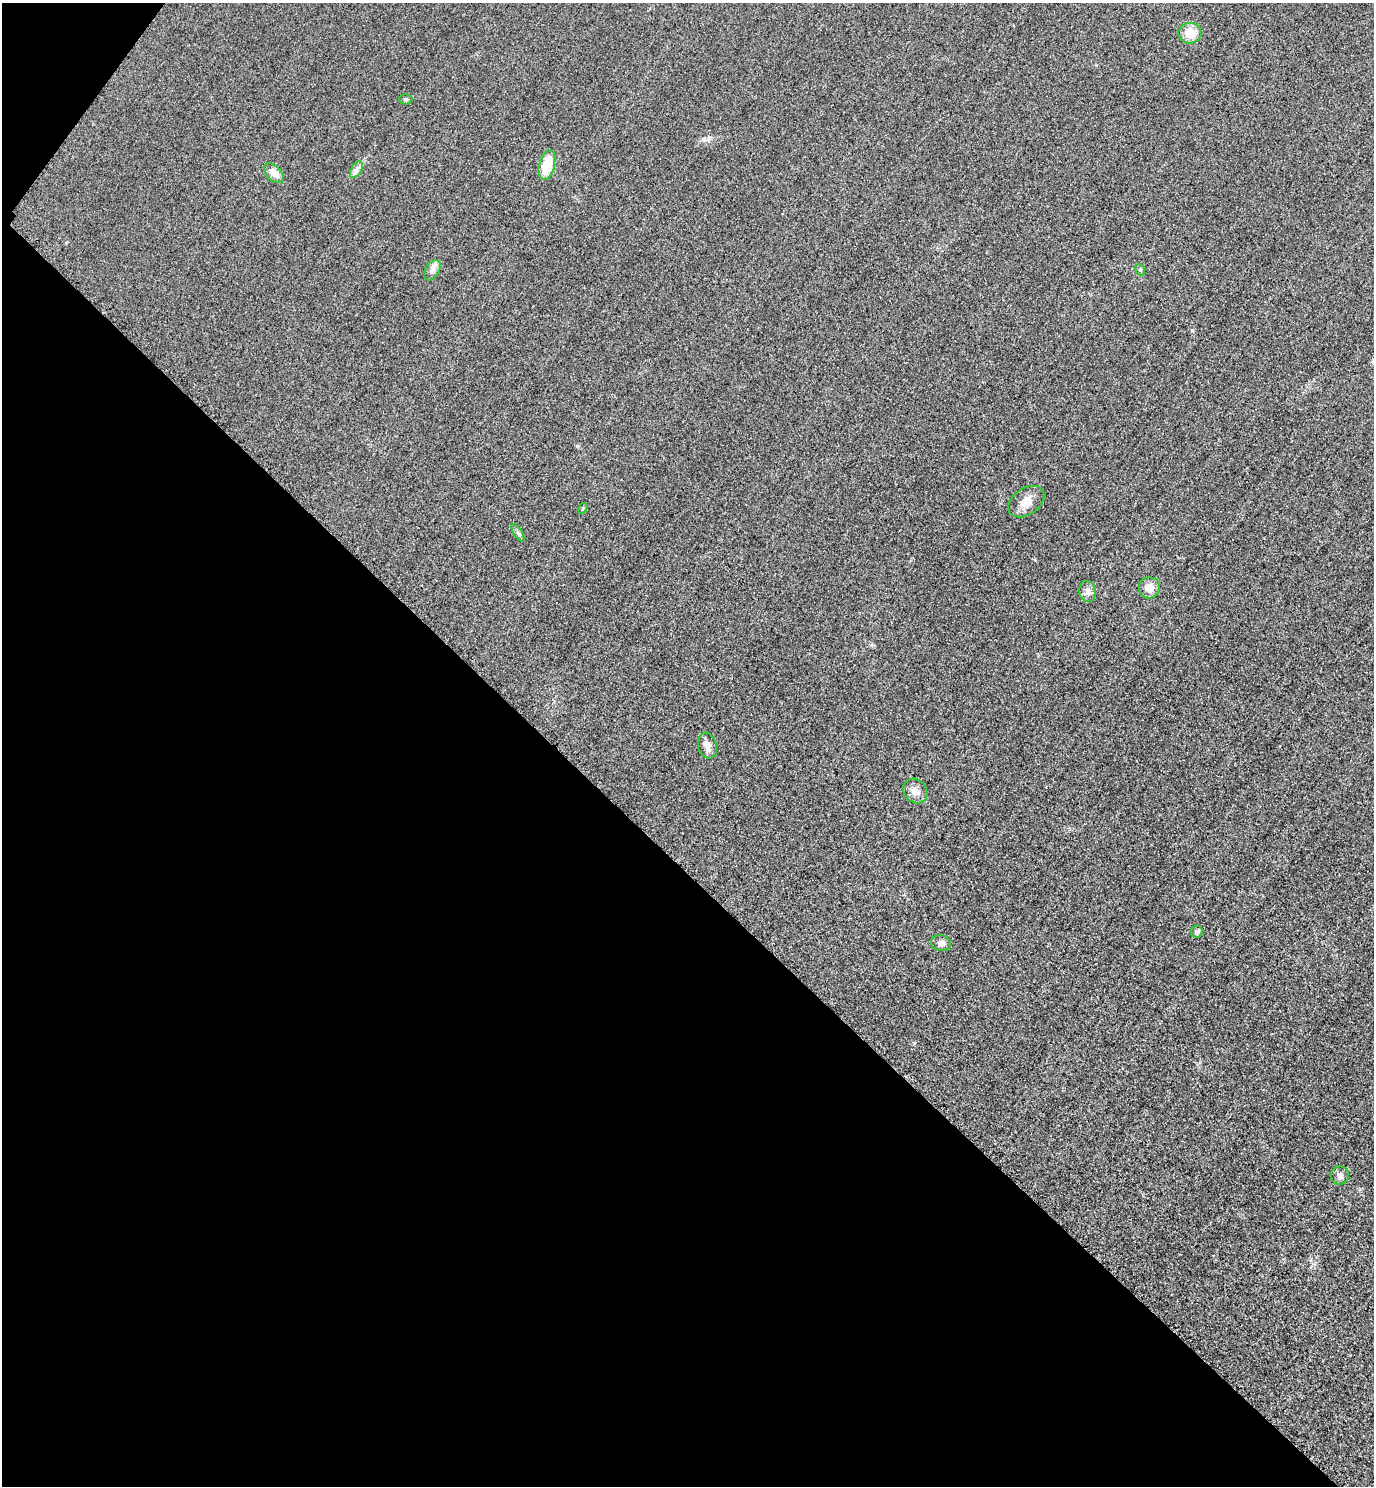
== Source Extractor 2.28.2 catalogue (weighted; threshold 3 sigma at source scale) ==
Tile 9 of 4 x 4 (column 1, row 3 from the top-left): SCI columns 325-1696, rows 1514-2997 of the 5996 x 5993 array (HDU 1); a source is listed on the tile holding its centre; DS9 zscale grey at full resolution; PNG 1376 x 1488 px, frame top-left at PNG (2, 3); each listed source drawn as its Kron ellipse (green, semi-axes under 4 px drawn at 4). Shown black and unused: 42% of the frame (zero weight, under 3 of 4 exposures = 3% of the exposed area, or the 3 px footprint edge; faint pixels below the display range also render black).
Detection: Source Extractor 2.28.2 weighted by HDU 2 'WHT'; one run over the whole footprint, this tile lists its part. Background 0.0504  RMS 0.017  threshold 0.0749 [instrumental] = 3 sigma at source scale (4.5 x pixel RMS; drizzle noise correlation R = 1.50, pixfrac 1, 0.05/0.05 arcsec/px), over >= 5 px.
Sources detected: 17; all 17 listed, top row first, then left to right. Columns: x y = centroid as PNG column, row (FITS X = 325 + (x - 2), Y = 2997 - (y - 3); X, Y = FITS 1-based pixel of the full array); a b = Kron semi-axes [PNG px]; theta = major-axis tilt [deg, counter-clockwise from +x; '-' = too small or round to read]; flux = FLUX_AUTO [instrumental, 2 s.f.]
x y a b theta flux
1190 33 11 10 - 25
406 99 7 5 -1 2.8
547 165 15 8 76 52
356 170 9 5 58 5.4
274 173 12 7 -45 13
432 270 11 7 58 7.2
1140 270 6 4 -66 2.4
1026 502 20 13 34 19
583 508 6 3 58 1.9
518 533 10 4 -58 3.5
1149 588 10 10 - 14
1088 591 10 8 -76 8
707 746 13 9 -73 10
915 791 13 11 -47 12
1197 931 6 5 - 4.4
941 943 10 8 -11 7.6
1340 1176 9 9 - 6.4
Unlisted compact peaks at least as high as the median listed source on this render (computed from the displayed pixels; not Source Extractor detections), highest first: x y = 1192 330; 577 446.